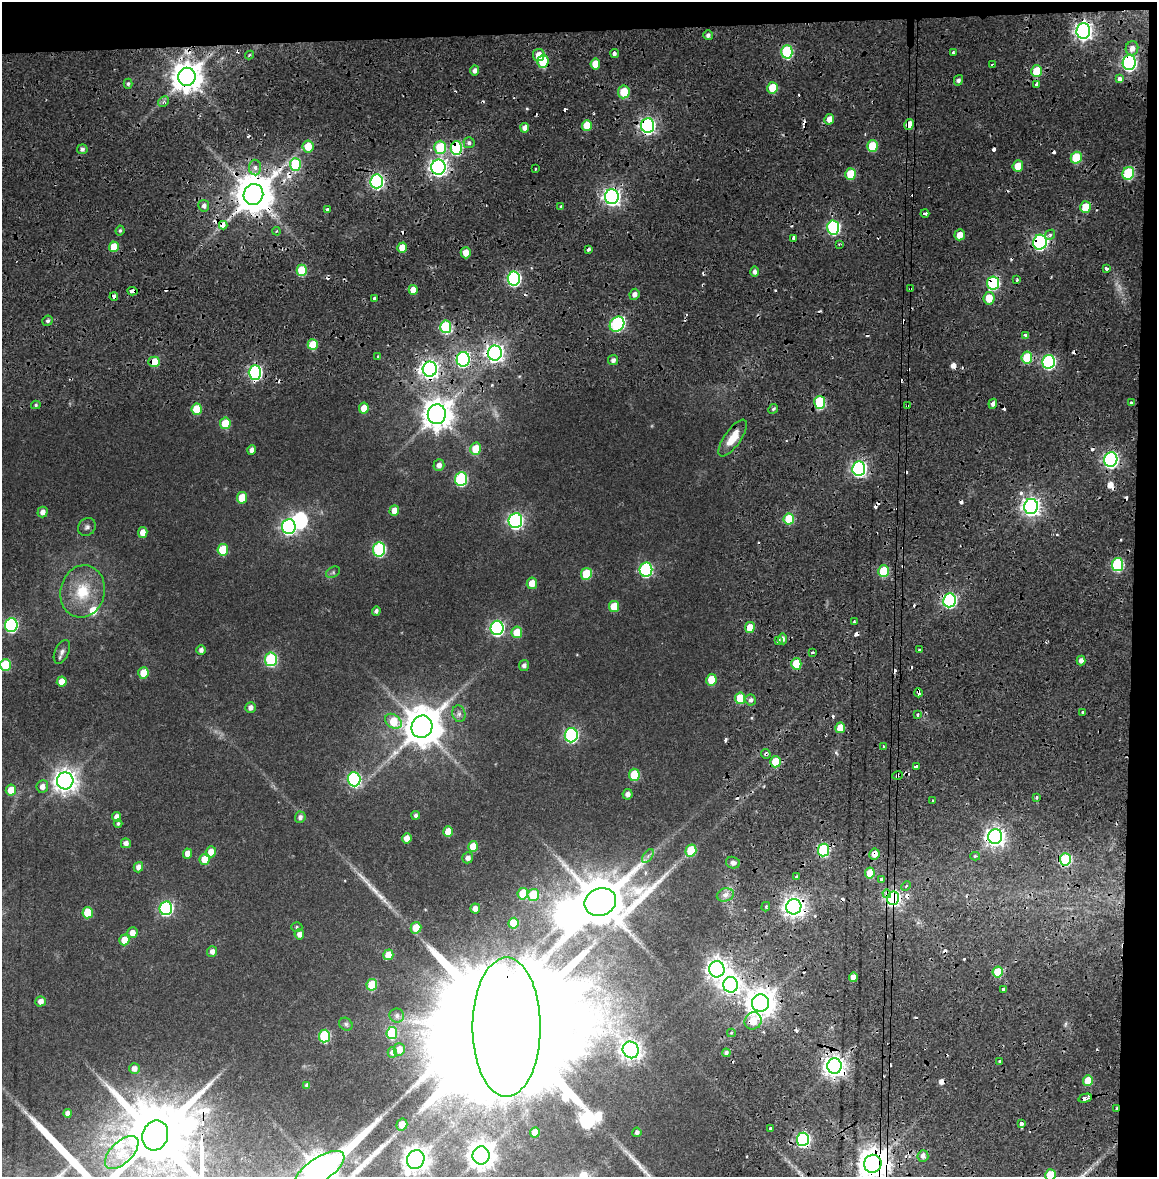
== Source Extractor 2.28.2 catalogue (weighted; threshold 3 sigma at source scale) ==
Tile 4 of 4 x 4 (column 4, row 1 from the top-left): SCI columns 3477-4631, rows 3600-4774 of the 4634 x 4850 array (HDU 1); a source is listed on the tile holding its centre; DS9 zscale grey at full resolution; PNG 1159 x 1179 px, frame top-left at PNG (2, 2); each listed source drawn as its Kron ellipse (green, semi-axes under 4 px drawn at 4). Shown black and unused: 5% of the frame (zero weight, under 2 of 4 exposures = <1% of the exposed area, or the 3 px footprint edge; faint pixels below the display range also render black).
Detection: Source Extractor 2.28.2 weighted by HDU 2 'WHT'; one run over the whole footprint, this tile lists its part. Background 0.0247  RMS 0.0043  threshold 0.0193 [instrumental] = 3 sigma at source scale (4.5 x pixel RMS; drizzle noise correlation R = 1.50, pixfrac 1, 0.0396/0.0396 arcsec/px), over >= 5 px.
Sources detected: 321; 1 too faint to see at this stretch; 3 inside a brighter object's white glare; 59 cosmic-ray / hot-pixel residue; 2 long thin detections or spike segments (spike, bleed or trail) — neither listed nor drawn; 1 inside a brighter listed object's ellipse — not listed separately; the other 255 listed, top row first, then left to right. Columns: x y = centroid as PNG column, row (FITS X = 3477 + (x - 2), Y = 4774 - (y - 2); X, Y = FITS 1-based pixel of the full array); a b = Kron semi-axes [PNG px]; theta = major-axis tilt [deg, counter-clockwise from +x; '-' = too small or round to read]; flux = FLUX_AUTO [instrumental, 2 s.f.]
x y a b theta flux
1083 31 8 7 - 180
708 35 5 5 - 1.3
1132 48 7 6 - 2.4
787 52 6 5 - 37
615 53 4 3 - 3.1
953 53 3 3 - 0.7
250 55 4 3 - 0.71
539 55 6 5 - 4.6
543 62 6 5 - 19
1129 63 7 6 - 99
595 64 5 5 - 6.9
992 64 3 3 - 0.49
475 70 5 4 - 1.9
1037 71 6 5 - 13
187 77 9 8 - 720
1120 79 4 3 - 4.5
958 80 5 4 - 1.2
128 84 5 4 - 0.74
1037 84 4 3 - 4.5
773 88 6 5 - 14
624 92 6 6 - 12
163 102 6 4 44 0.92
829 119 5 4 - 3.2
909 124 5 4 - 5.3
587 125 5 5 - 8.9
647 125 7 6 - 130
525 128 5 4 - 3
469 143 5 5 - 1.2
308 146 6 5 - 8.2
872 146 6 5 - 11
440 147 6 6 - 19
456 148 7 6 - 42
82 149 5 5 - 1.4
1076 158 6 5 - 15
295 164 6 5 - 27
1018 166 5 5 - 6.2
255 167 8 6 -89 1.7
438 167 7 7 - 170
536 169 3 2 - 0.52
1128 173 6 6 - 27
850 174 6 5 - 12
377 181 7 6 - 90
253 194 10 10 - 1400
612 197 7 7 - 170
204 206 6 5 - 1.6
561 206 3 2 - 0.55
1085 207 6 5 - 9.9
327 209 3 3 - 1.7
925 213 4 3 - 3.7
223 225 4 4 - 8
833 227 7 6 - 61
120 231 5 3 - 0.75
277 231 4 3 - 0.4
960 235 5 5 - 4.1
1050 235 5 4 - 0.9
794 238 4 3 - 4.9
1040 242 7 7 - 91
839 244 3 3 - 0.4
114 247 5 5 - 8.8
402 248 5 4 - 6.1
588 249 4 3 - 2.8
466 253 5 5 - 5
1106 268 3 3 - 1.1
302 270 5 5 - 17
755 272 5 4 - 1.5
514 279 7 6 - 82
1017 280 4 3 - 0.49
993 283 7 6 - 46
910 289 4 4 - 0.5
413 290 5 4 - 6.8
133 291 5 3 - 5.2
634 294 5 5 - 2
114 296 4 3 - 4.2
374 298 3 3 - 2.9
989 298 6 5 - 7.4
47 321 5 5 - 0.95
617 324 8 6 47 54
446 327 6 5 - 32
1026 336 4 3 - 6.6
313 345 5 5 - 11
495 353 7 7 - 200
377 357 3 3 - 3.1
1027 358 6 5 - 19
463 359 7 6 - 86
613 360 5 5 - 1.7
154 362 6 5 - 11
1049 362 7 6 - 70
430 369 7 7 - 200
255 373 7 6 - 79
820 402 6 5 - 31
1131 402 3 3 - 1.7
993 404 5 4 - 1.6
36 405 4 4 - 0.72
907 406 3 3 - 0.45
364 408 5 5 - 5.6
197 409 6 5 - 14
773 409 5 4 - 0.81
437 414 10 9 - 680
225 423 5 5 - 11
733 438 21 8 55 7.3
476 449 6 5 - 9.2
252 450 5 4 - 2.3
1111 460 7 6 - 110
439 465 6 5 - 2.3
859 469 7 6 - 110
461 479 7 6 - 46
242 498 6 5 - 8.6
1031 506 7 7 - 200
394 511 5 5 - 4.4
43 512 5 5 - 2.3
789 519 5 5 - 15
515 521 7 6 - 110
289 526 7 6 - 110
87 527 10 8 40 1.4
143 532 5 4 - 3.9
379 549 7 6 - 49
223 550 6 5 - 13
1118 565 6 5 - 41
646 570 7 6 - 59
884 571 6 5 - 20
333 572 7 5 29 0.74
586 574 6 5 - 15
532 583 5 5 - 5
83 591 26 22 77 16
949 600 7 6 - 79
614 606 5 5 - 7.8
376 611 4 4 - 1.1
854 622 3 3 - 0.58
11 625 7 6 - 71
497 628 7 6 - 84
750 628 5 5 - 6.6
517 632 6 5 - 8.7
782 639 5 4 - 1.6
778 641 4 3 - 2.3
201 650 5 4 - 1.7
919 650 3 3 - 0.57
62 652 12 7 65 1.9
812 652 3 2 - 0.9
271 659 7 6 - 44
1081 660 5 4 - 2.1
796 664 6 5 - 14
5 665 6 5 - 17
524 666 5 5 - 1.5
143 673 5 5 - 6.9
711 680 6 5 - 11
62 681 5 5 - 4.7
918 693 4 3 - 7.4
740 698 6 5 - 14
750 700 5 5 - 1.7
250 707 5 5 - 2.1
1083 712 3 3 - 1.2
459 714 8 6 -77 1.5
918 715 3 3 - 3.1
393 721 9 6 -37 13
422 727 11 10 - 1300
840 728 5 5 - 6.8
571 735 7 6 - 75
883 746 3 2 - 0.87
766 754 5 4 - 0.86
775 762 6 5 - 10
916 766 4 3 - 4.4
634 775 6 5 - 14
897 775 5 4 - 1.6
354 779 7 6 - 70
65 781 8 8 - 360
42 786 6 6 - 2.6
11 790 5 5 - 7
628 794 5 5 - 1.9
1036 797 3 3 - 0.72
932 801 3 2 - 0.64
416 815 4 4 - 0.86
117 817 5 4 - 2.6
300 817 6 5 - 1.7
118 823 4 4 - 0.87
448 831 5 5 - 6.8
995 837 7 7 - 220
407 838 5 4 - 3.8
126 843 5 5 - 2.2
473 846 5 5 - 7.8
691 850 6 5 - 15
824 850 6 5 - 37
211 852 5 5 - 4.3
187 854 5 4 - 3.6
874 854 5 5 - 3.7
648 856 8 4 53 1.1
975 856 5 4 - 0.8
468 858 6 5 - 1.9
205 859 5 5 - 7.8
1065 859 6 5 - 33
733 863 7 5 -14 1.6
138 867 5 4 - 2.7
870 873 5 5 - 9.2
796 876 3 3 - 2.5
881 880 4 3 - 3.3
906 886 5 3 - 0.56
523 894 6 5 - 13
887 894 4 4 - 4
533 895 6 5 - 10
725 895 9 6 15 1.8
893 898 7 6 - 120
600 902 16 13 21 2300
766 907 5 3 - 0.6
794 907 7 7 - 280
166 908 7 6 - 72
475 908 5 5 - 2.4
88 913 6 5 - 12
513 923 5 5 - 9.7
297 927 5 4 - 0.6
416 928 6 5 - 8.2
132 933 5 5 - 3.6
299 934 5 5 - 2.5
124 940 5 5 - 7
212 951 5 5 - 2.2
388 955 5 5 - 7.7
717 969 8 7 - 290
998 972 5 5 - 12
853 977 5 4 - 3.7
372 985 6 5 - 17
730 985 8 7 - 210
1003 989 3 3 - 2.5
41 1001 5 5 - 2.9
760 1003 8 8 - 570
397 1016 7 7 - 1.5
753 1021 9 8 - 10
346 1024 7 6 - 0.86
507 1027 69 34 90 42000
392 1033 6 5 - 24
731 1033 4 3 - 0.79
324 1036 6 5 - 30
399 1049 6 5 - 3.8
631 1050 8 8 - 260
392 1052 5 5 - 1.8
726 1053 4 4 - 1.3
1000 1061 3 3 - 3.4
834 1066 7 7 - 320
134 1068 5 5 - 2.6
1088 1080 5 5 - 8.2
307 1085 4 4 - 1.3
1085 1098 7 3 15 3.8
1116 1108 3 2 - 0.71
67 1113 4 4 - 1.9
402 1124 6 5 - 5.1
1021 1124 4 4 - 2.8
770 1128 3 3 - 1.7
535 1132 5 4 - 4.7
637 1132 5 4 - 1.4
155 1135 15 12 71 4300
803 1139 7 6 - 81
122 1152 21 11 44 6.1
481 1155 9 8 - 540
923 1156 6 5 - 2
416 1159 10 8 59 440
873 1164 9 8 - 750
320 1170 29 12 34 980
1051 1175 6 5 - 13
Overlapping masked pixels (flux is a lower limit): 47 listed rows (the first 20) at x y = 1083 31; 543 62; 1129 63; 187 77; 1120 79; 909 124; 647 125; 308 146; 456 148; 438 167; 253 194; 612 197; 925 213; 223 225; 794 238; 1040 242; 993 283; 910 289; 133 291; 114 296
Isophote crosses this tile's border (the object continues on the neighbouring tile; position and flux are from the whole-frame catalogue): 5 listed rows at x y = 5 665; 155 1135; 873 1164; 320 1170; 1051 1175